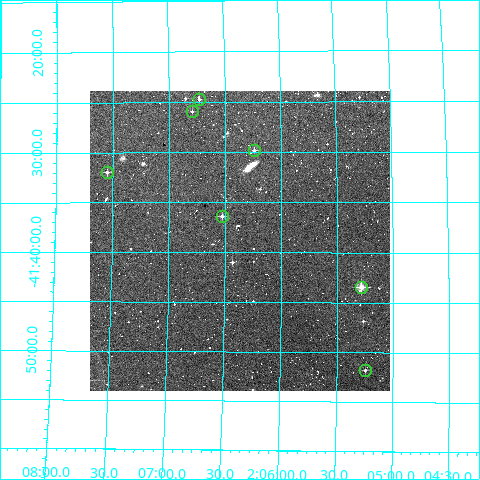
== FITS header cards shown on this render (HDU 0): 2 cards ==
NAXIS1  =                  300
NAXIS2  =                  300

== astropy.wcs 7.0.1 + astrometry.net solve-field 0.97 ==
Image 300 x 300 px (HDU 0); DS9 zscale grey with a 90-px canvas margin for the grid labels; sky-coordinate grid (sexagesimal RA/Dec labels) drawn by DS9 from the SOLVED WCS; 7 Tycho-2 reference stars matched to detected sources circled (green)
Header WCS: RA---TAN/DEC--TAN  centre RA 02:06:22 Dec -41:39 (31.59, -41.65 deg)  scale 6 arcsec/px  FOV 30.0' x 30.0'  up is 0 deg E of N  parity normal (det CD < 0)
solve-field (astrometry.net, Tycho-2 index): VERIFIED the header's WCS against the Tycho-2 star catalogue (verified at 2 index scales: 7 matches each, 0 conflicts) and refined it, rather than solving blind
Solved WCS: RA---TAN-SIP/DEC--TAN-SIP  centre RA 02:06:22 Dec -41:39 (31.59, -41.65 deg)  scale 5.98 arcsec/px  FOV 29.9' x 30.1'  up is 0 deg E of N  parity normal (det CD < 0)
The solver's refit moves the header's centre by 2.6 arcsec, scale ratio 0.9972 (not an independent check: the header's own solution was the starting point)
Tycho-2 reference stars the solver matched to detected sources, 7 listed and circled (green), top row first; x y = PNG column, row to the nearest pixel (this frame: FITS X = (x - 90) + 1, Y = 300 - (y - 91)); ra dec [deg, ICRS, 3 dp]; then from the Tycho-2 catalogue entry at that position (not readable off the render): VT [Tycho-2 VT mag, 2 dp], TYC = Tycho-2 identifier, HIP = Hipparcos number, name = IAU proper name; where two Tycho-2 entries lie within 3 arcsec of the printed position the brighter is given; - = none
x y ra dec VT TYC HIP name
199 99 31.682 -41.412 12.62 7553-509-1 - -
192 111 31.699 -41.432 12.11 7553-976-1 - -
254 150 31.560 -41.497 12.02 7553-950-1 - -
107 172 31.888 -41.533 11.81 7553-160-1 - -
222 216 31.633 -41.606 11.46 7553-218-1 - -
361 287 31.321 -41.724 10.33 7553-319-1 - -
365 370 31.312 -41.863 12.34 7553-327-1 - -